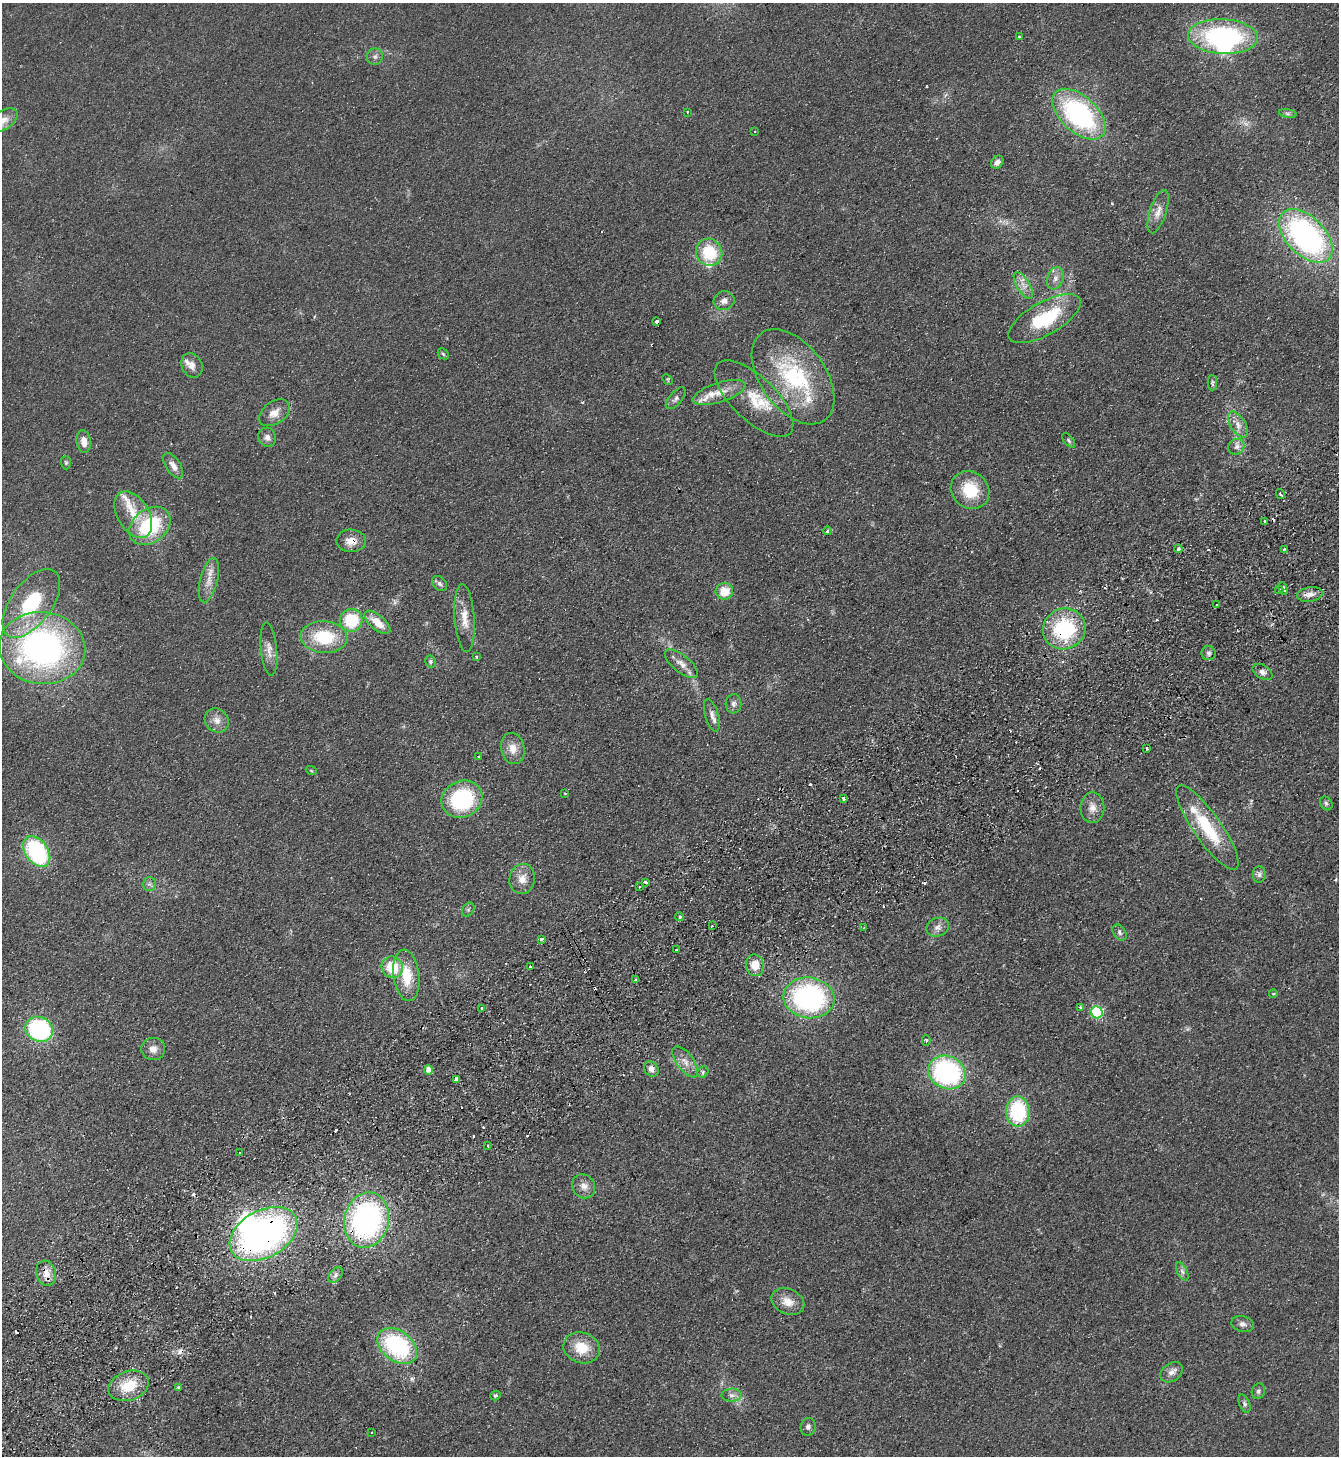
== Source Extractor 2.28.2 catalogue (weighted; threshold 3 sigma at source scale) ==
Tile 7 of 4 x 4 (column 3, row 2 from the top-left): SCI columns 3003-4339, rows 2958-4411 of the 5869 x 5915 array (HDU 1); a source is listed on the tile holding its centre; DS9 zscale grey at full resolution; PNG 1341 x 1458 px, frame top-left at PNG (2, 3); each listed source drawn as its Kron ellipse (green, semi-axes under 4 px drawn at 4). Shown black and unused: <1% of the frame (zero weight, under 2 of 3 exposures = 3% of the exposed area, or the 3 px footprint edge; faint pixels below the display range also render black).
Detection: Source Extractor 2.28.2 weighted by HDU 2 'WHT'; one run over the whole footprint, this tile lists its part. Background 0.0921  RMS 0.011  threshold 0.0475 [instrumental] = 3 sigma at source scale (4.5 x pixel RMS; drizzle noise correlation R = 1.50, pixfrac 1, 0.05/0.05 arcsec/px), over >= 5 px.
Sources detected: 167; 1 too faint to see at this stretch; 2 inside a brighter object's white glare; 22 cosmic-ray / hot-pixel residue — neither listed nor drawn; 12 inside a brighter listed object's ellipse — not listed separately; the other 130 listed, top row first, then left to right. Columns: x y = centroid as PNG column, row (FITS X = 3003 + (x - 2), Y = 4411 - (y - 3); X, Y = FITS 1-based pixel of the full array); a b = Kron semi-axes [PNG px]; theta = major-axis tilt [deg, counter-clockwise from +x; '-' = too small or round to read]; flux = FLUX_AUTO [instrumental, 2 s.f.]
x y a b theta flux
1223 36 35 17 -3 170
1019 37 3 3 - 2.7
375 56 8 8 - 3.8
687 112 2 2 - 0.99
1288 113 9 4 -9 2.5
1079 114 32 18 -42 170
3 120 16 9 31 11
755 131 3 2 - 0.76
997 162 7 5 48 5.1
1158 212 23 8 72 9.8
1306 236 32 19 -45 270
709 252 14 13 - 45
1055 278 11 8 69 6.2
1023 285 15 6 -59 8
724 301 10 9 - 6.2
1045 319 40 16 29 67
657 321 3 3 - 17
443 354 6 5 - 1.6
192 365 13 10 -64 7.8
793 377 54 32 -54 110
667 380 6 4 -46 1.2
1212 383 7 5 -90 2
719 393 27 9 18 16
676 398 13 6 49 4
754 399 50 22 -44 39
274 413 17 11 34 11
1238 425 14 7 -58 7.9
267 437 10 8 -59 5.2
1069 440 8 4 -50 1.9
84 441 11 7 -82 9.3
1236 447 8 7 - 4.8
66 462 7 5 -88 1.7
173 466 14 7 -56 7.7
970 490 20 18 -41 36
1280 494 5 3 - 1.8
133 515 25 15 -59 26
1265 521 3 2 - 1.6
150 526 23 16 37 72
827 531 4 4 - 2.8
351 541 15 11 -1 12
1178 549 4 3 - 8.5
1284 549 3 3 - 2.8
209 580 23 8 76 12
439 583 9 6 -46 3.2
1283 589 7 3 -69 3.6
1279 590 4 3 - 2.1
724 591 9 8 - 19
1310 594 13 7 8 7.2
31 603 40 20 54 70
1217 605 3 3 - 2.2
465 618 34 10 -86 18
351 620 11 11 - 45
377 622 16 7 -40 17
1064 629 21 20 - 90
324 637 23 16 -4 50
42 648 43 36 -7 320
269 649 27 8 -84 9.4
1208 653 7 7 - 2.8
476 657 3 3 - 1.9
430 662 6 5 - 1.9
681 664 20 8 -39 8.8
1263 672 11 6 -32 4.4
733 704 9 8 - 3.9
712 715 17 6 -74 5.7
217 720 12 11 - 8.5
513 748 16 11 -77 12
1147 748 3 3 - 12
479 757 3 3 - 2.2
311 770 5 3 - 1
565 793 2 2 - 0.88
462 799 21 18 26 88
844 799 3 3 - 7.3
1326 803 7 5 -56 2.4
1092 808 15 12 88 9.8
1207 828 51 14 -55 59
37 852 17 11 -55 120
1259 874 8 6 89 3.3
522 879 15 12 78 12
645 882 3 3 - 5.3
149 884 7 6 - 2.9
639 886 3 3 - 1.9
468 910 7 5 55 2.2
680 917 4 4 - 1.8
712 926 3 2 - 1
938 927 11 9 22 6.1
864 928 3 3 - 1.9
1119 933 9 6 -54 2.9
541 939 3 3 - 8.3
676 950 3 3 - 2.6
755 965 11 9 -76 16
530 966 3 3 - 2.5
392 967 11 10 - 32
406 975 26 13 -83 32
635 980 3 3 - 2
1273 994 4 3 - 0.76
809 998 25 20 -7 200
1080 1007 3 3 - 1
482 1008 3 3 - 1.2
1097 1012 6 5 - 140
39 1029 14 12 -26 140
926 1041 5 4 - 2
153 1049 12 11 - 8
685 1062 18 8 -54 9.1
651 1069 8 6 -49 5.1
429 1070 4 4 - 13
703 1072 6 5 - 1.9
947 1072 19 16 -25 180
456 1079 4 3 - 30
1018 1112 15 11 -89 86
488 1146 2 2 - 1.2
240 1153 3 3 - 1.1
584 1186 12 11 - 7.6
367 1220 28 22 77 250
263 1234 36 23 29 400
1182 1271 10 5 -63 3.3
46 1273 13 9 -75 10
336 1275 9 6 51 3.3
788 1302 17 12 -25 13
1242 1324 11 8 -15 4.4
397 1346 22 15 -38 120
582 1348 18 15 -18 25
1171 1372 12 8 34 6.1
129 1386 21 14 19 31
178 1387 4 4 - 1.5
1258 1391 8 6 70 2.7
732 1395 10 6 0 4.4
495 1396 5 4 - 1.6
1245 1404 9 5 -67 2.5
808 1427 9 7 74 3.5
371 1432 3 2 - 0.95
Overlapping masked pixels (flux is a lower limit): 5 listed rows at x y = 351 541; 1064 629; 367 1220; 263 1234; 46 1273
Isophote crosses this tile's border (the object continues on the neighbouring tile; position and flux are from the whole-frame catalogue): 1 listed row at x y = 3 120